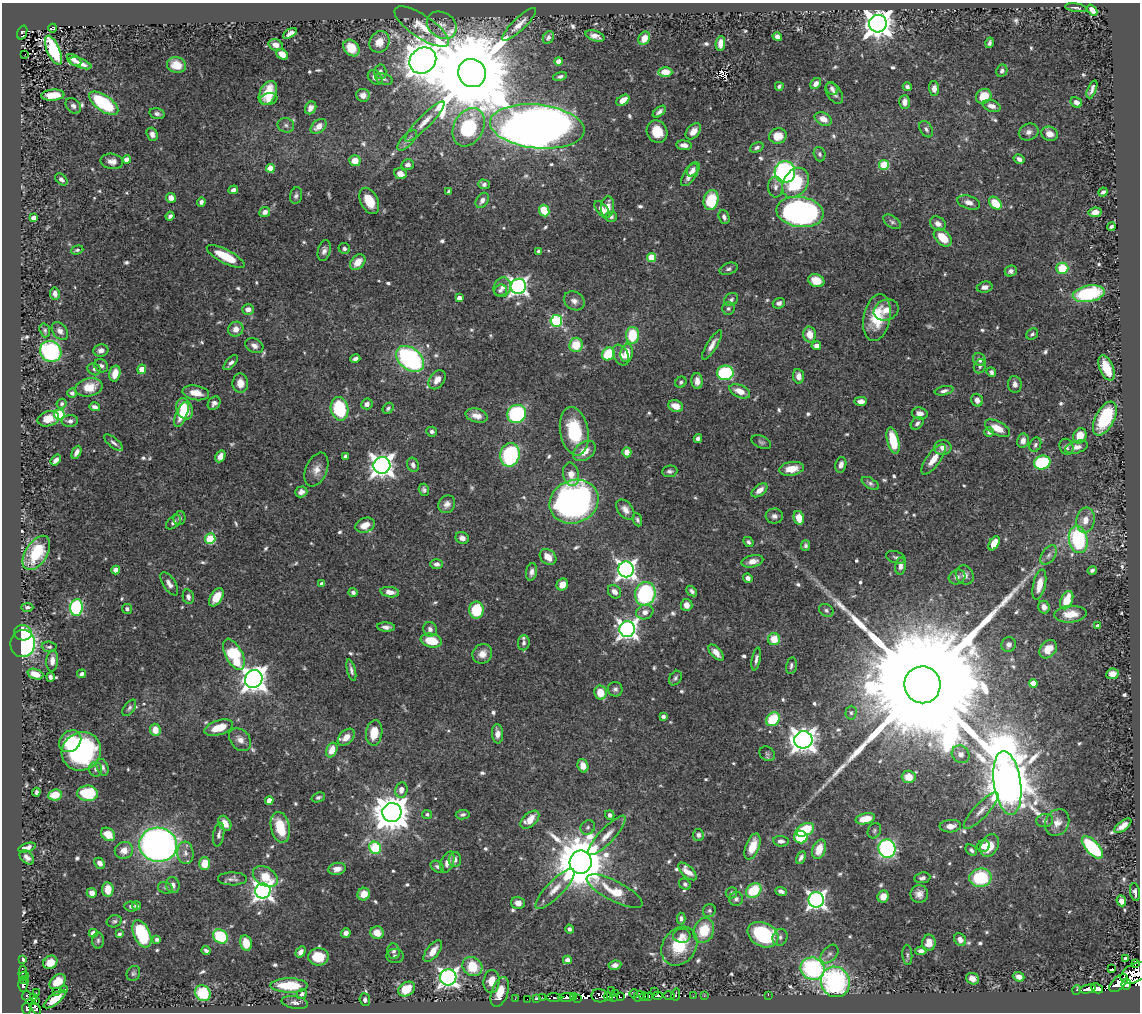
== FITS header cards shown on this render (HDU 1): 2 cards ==
NAXIS1  =                 1138
NAXIS2  =                 1010

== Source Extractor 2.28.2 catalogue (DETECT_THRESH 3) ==
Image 1138 x 1010 px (HDU 1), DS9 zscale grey, 1 PNG px = 1 image px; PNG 1142 x 1014 px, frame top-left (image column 1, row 1010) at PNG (2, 3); each listed source drawn as its Kron ellipse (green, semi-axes under 4 px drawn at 4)
Background 0.416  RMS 0.013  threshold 0.0396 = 3 sigma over >= 5 px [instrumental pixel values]
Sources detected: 704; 8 with non-positive FLUX_AUTO (blend fragments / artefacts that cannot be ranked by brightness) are neither listed nor drawn; of the other 696, the 500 brightest by FLUX_AUTO listed and drawn (196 fainter detections omitted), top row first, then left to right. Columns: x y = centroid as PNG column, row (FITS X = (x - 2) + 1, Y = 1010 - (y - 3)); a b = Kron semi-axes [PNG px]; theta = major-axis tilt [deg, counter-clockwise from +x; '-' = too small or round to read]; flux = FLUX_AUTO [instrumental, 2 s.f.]
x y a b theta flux
1076 8 11 2 -9 2.1
1092 10 6 4 -50 5.7
519 24 22 6 44 8.1
878 24 9 8 - 1300
442 25 16 12 -32 8.2
422 27 32 11 -34 17
53 28 4 4 - 15
22 33 7 4 71 38
290 33 7 4 30 4.4
595 36 10 5 -18 5.6
548 37 7 5 60 3
777 37 5 4 - 4.2
644 38 7 5 61 7.6
379 42 11 9 59 13
720 43 7 4 83 7.1
989 43 5 4 - 2.5
276 45 7 5 -18 5.2
351 48 9 7 -48 15
53 50 15 6 -66 71
25 54 2 2 - 2.9
282 54 6 5 - 9.2
74 60 8 5 -33 4.7
423 60 14 12 42 2800
558 61 4 4 - 7.3
80 63 11 4 -21 6.6
176 65 10 7 -15 13
1002 71 6 5 - 2.9
380 72 7 6 - 3.4
665 72 7 5 -1 10
472 73 14 13 - 23000
560 76 7 4 13 2.4
375 77 8 6 -44 5.9
384 79 9 5 -16 2.6
816 84 6 4 44 4.7
779 86 4 4 - 2
907 87 4 4 - 2.8
934 88 7 5 -89 5
832 89 7 5 -55 3.3
1092 89 9 4 67 3.8
268 93 13 8 64 21
834 93 12 7 -56 4.4
53 95 11 5 4 19
363 95 7 6 - 5.6
984 96 8 7 - 19
269 99 8 5 9 7.5
623 100 7 4 36 11
904 102 7 5 85 6.6
1076 102 6 5 - 4.4
104 103 17 8 -35 72
73 106 9 6 -49 3.6
992 106 9 5 -18 5.6
311 108 7 5 57 4.6
659 112 7 4 40 3.8
157 114 8 5 -14 2.9
823 119 9 6 -26 8.6
425 122 27 6 45 10
286 125 8 7 - 2.9
319 126 9 6 41 8
537 126 47 22 -6 1900
469 127 20 15 62 65
926 129 9 6 -58 2.8
693 131 9 6 50 7.2
657 132 11 10 - 17
1029 132 10 8 21 4.9
152 134 7 5 -70 4.6
1050 134 8 7 - 7.6
778 136 8 8 - 16
407 140 13 5 48 3.8
684 145 8 4 -5 4.9
757 148 7 4 24 2.7
820 154 7 5 -73 2.3
1019 159 6 4 -31 3.6
127 160 4 4 - 8.7
112 161 11 7 -8 6.1
355 161 6 5 - 14
408 165 6 5 - 3.8
884 165 5 5 - 49
270 168 4 4 - 20
692 170 7 5 59 4.3
785 172 11 10 - 200
400 174 6 5 - 8.1
690 174 14 6 56 9
61 179 7 5 -43 3
795 183 16 12 56 50
484 184 6 4 -17 2.3
775 187 10 7 90 4.4
233 190 5 4 - 3.6
449 191 4 3 - 2.4
1103 192 5 4 - 2.7
296 196 8 6 77 2.7
171 198 5 4 - 7.9
482 200 8 5 57 4.4
711 200 10 7 78 42
369 201 14 8 -63 21
201 202 4 4 - 3.1
969 202 11 6 -17 5.9
995 203 7 5 -46 22
607 207 10 6 86 8.6
602 210 10 5 -51 6.3
544 211 6 5 - 29
265 212 5 5 - 4.6
800 212 24 15 -8 310
1095 212 6 4 11 7.3
170 216 4 4 - 3.4
611 217 6 5 - 2.2
724 217 7 5 -68 3.4
33 218 4 4 - 5.5
892 222 10 5 -34 2.3
938 224 8 6 -31 5.6
1111 227 4 3 - 2.2
943 238 10 7 -44 21
344 248 6 5 - 2.5
77 250 6 4 17 2
324 251 10 6 75 4.3
539 251 4 3 - 2.4
226 256 21 7 -27 29
651 257 4 4 - 26
358 262 9 6 47 12
1062 268 6 5 - 33
729 269 9 5 18 2.7
1011 271 6 5 - 3.1
816 281 8 6 -21 16
518 286 7 7 - 370
502 287 10 8 69 5.4
985 287 8 5 12 4
500 290 6 5 - 2.5
55 293 6 5 - 5.1
1089 294 16 8 11 73
459 298 4 4 - 6.4
731 299 7 6 - 2.7
574 301 11 9 -33 5.1
779 303 6 5 - 3
728 308 6 6 - 2.1
248 309 6 5 - 5.7
886 310 13 10 23 9.6
877 317 24 13 79 34
556 321 6 6 - 96
236 329 8 7 - 7.3
45 330 7 5 -72 2
60 331 10 7 -51 4
810 334 8 6 -78 12
1032 334 6 5 - 2.1
632 335 8 6 88 35
576 345 7 7 - 24
712 345 16 5 58 6.4
254 346 9 7 -27 4.8
816 346 5 4 - 4.7
101 350 7 6 - 4.4
51 351 11 10 - 140
627 353 9 6 82 16
608 354 7 5 54 49
621 355 11 7 -64 5.6
355 359 5 3 - 3.3
410 359 16 10 -40 160
980 360 7 6 - 4.3
231 363 9 4 47 3.1
101 366 7 6 - 3.3
980 366 7 5 68 2.4
1106 368 13 6 -67 21
94 369 7 5 -30 2.2
142 369 5 4 - 12
991 372 5 4 - 2.7
115 373 8 5 77 11
725 373 8 7 - 94
798 376 7 5 -82 6.2
437 380 10 7 55 7.6
697 381 8 5 -86 6
681 382 6 5 - 2
240 383 10 8 -89 9.8
1015 384 8 7 - 4.8
89 387 14 9 12 19
740 391 11 6 -24 10
944 391 9 4 12 3.1
72 393 4 4 - 2.8
196 393 13 7 -11 11
977 400 6 5 - 4.5
861 401 6 4 1 5
214 403 7 6 - 3.7
62 404 5 4 - 2.4
367 404 6 5 - 4.6
676 406 8 6 -23 10
95 407 5 4 - 3.5
388 408 6 5 - 2.4
184 409 11 8 -69 33
340 409 12 8 -78 61
920 413 8 6 -9 5.5
59 414 5 5 - 79
517 414 9 9 - 120
181 415 13 5 67 14
477 416 11 6 -15 7.3
1105 418 18 9 63 50
48 419 11 7 18 10
70 421 8 6 2 3.2
917 423 7 5 41 2.7
997 428 14 6 -28 14
574 431 24 14 -79 55
432 432 5 5 - 2.8
989 432 5 5 - 2.6
1080 436 8 6 65 14
698 438 4 4 - 3.5
893 441 14 6 -77 32
1023 441 7 6 - 5.8
761 442 10 6 -23 2.2
114 443 12 5 -39 3
1035 445 7 5 64 2.5
943 447 9 7 0 6.3
1066 447 8 6 -67 2.8
1077 447 12 6 16 5.4
584 451 12 8 37 12
76 452 7 4 64 4.1
627 452 5 4 - 7.2
510 455 12 9 79 120
220 456 6 5 - 7.8
345 456 4 3 - 2
933 459 18 7 54 11
56 460 6 4 52 4.8
1042 462 8 6 15 75
382 465 8 8 - 740
413 465 7 5 -69 3.9
841 465 8 5 75 4.6
316 469 18 10 67 9.4
791 469 12 7 9 14
670 471 7 5 5 2.6
571 474 12 8 -77 8.1
870 483 9 5 -31 2.5
424 490 6 5 - 2.4
759 490 9 5 38 6.8
301 492 6 5 - 4.6
574 502 25 21 23 370
447 504 9 8 - 5.4
625 509 11 7 -52 5.9
774 516 8 7 - 4
180 518 7 6 - 2.7
799 518 7 5 -78 13
637 520 7 4 -70 2
1085 520 12 9 82 9.6
173 522 9 5 41 3.1
365 525 10 7 22 11
462 538 7 6 - 4.7
210 539 5 5 - 56
1078 539 14 9 -80 100
748 542 6 4 -47 2.4
994 543 8 4 60 14
806 545 5 4 - 2.1
36 553 19 10 57 40
1049 555 11 6 53 3.8
548 557 9 7 -39 11
896 557 10 6 -17 2.4
752 561 11 6 12 7.5
436 564 6 5 - 3.5
900 566 8 5 79 4.1
626 569 8 8 - 480
116 570 4 4 - 9.2
1092 570 4 3 - 2.1
532 572 9 5 78 4
965 575 10 8 -57 5.1
957 577 8 7 - 4
748 578 5 4 - 3.9
169 584 13 6 -57 5.2
322 584 4 4 - 4.4
562 584 6 5 - 9.9
1039 585 15 6 77 12
692 591 6 4 -43 2.5
353 592 4 4 - 2.7
390 592 9 5 -8 7.3
614 592 7 6 - 6
645 594 12 10 73 120
188 597 7 5 -78 3.4
216 597 10 6 58 16
1067 600 10 6 68 20
687 605 6 5 - 5.4
27 607 6 4 0 2.2
76 607 8 6 84 120
1044 607 6 5 - 5
127 609 5 5 - 3.1
476 610 8 7 - 42
826 610 8 6 -35 2.4
645 612 9 7 17 5.8
1070 614 16 8 4 14
1098 626 4 4 - 3
386 627 9 4 -5 4.3
430 629 7 6 - 3.8
627 629 8 8 - 470
23 633 9 7 -8 25
774 639 6 6 - 17
431 641 10 6 -12 25
524 643 7 6 - 2.7
23 644 13 12 - 150
1009 645 7 7 - 4.4
49 647 7 5 -4 2.1
1048 649 10 7 51 11
716 653 10 5 -48 6.4
234 654 17 8 -63 60
482 654 10 9 - 9
756 659 11 4 79 3.3
52 661 11 5 86 5.3
791 666 8 5 79 2.4
351 670 11 4 -75 3.2
35 674 8 5 -20 10
82 674 4 4 - 3.3
1112 674 6 5 - 7.3
50 677 4 4 - 2.8
675 678 8 6 57 2.2
254 679 9 8 - 930
1033 683 4 4 - 13
922 685 18 18 - 90000
615 689 7 7 - 3.1
600 693 7 6 - 17
129 708 9 5 54 2.4
851 713 7 5 89 2.3
663 716 4 4 - 3.8
773 719 7 6 - 38
219 728 15 7 18 20
155 730 6 5 - 12
374 733 13 8 82 18
497 734 10 5 -86 6.1
346 737 10 6 45 6.9
240 740 12 9 -47 6.5
803 740 9 8 - 870
70 741 12 9 42 27
332 750 7 5 67 10
81 751 20 19 - 140
767 754 8 7 - 2
961 754 9 8 - 5.8
583 766 7 5 -72 8.3
103 767 8 5 -71 3.5
95 769 7 6 - 2.9
909 777 7 6 - 13
1007 783 32 13 -82 5100
401 790 7 6 - 5.7
36 792 4 3 - 2.2
88 793 10 7 -2 46
55 795 7 5 9 17
318 797 7 4 20 2.3
269 801 4 4 - 11
981 811 24 7 47 8.5
392 812 9 9 - 2200
427 814 5 4 - 2.1
463 815 7 4 8 2.2
610 815 5 4 - 2.8
865 819 10 5 13 15
530 820 11 6 42 14
1045 821 8 6 8 2.7
1057 822 14 11 59 8.5
225 823 8 5 -58 9.2
950 826 11 6 4 7.9
1123 826 10 4 37 7.3
280 827 15 9 -78 31
588 827 7 6 - 2.4
805 830 9 6 25 36
874 831 8 6 62 2.1
108 834 8 6 -39 15
219 835 12 5 80 3.6
607 835 26 7 47 11
698 835 6 5 - 3
801 837 7 6 - 35
781 841 7 5 -5 3.8
158 845 19 17 -8 510
989 845 12 8 64 16
983 846 6 5 - 6.5
752 847 14 7 69 16
1092 847 14 6 -47 66
27 848 9 4 17 5
375 848 6 5 - 80
819 849 10 6 71 14
887 849 9 8 - 220
124 850 9 8 - 8.2
971 850 6 4 -42 2.4
185 853 11 8 -85 6.1
27 857 8 5 -42 4.5
801 857 6 4 62 3.3
455 860 7 6 - 3.6
447 862 11 6 69 6.9
581 862 11 11 - 5800
100 863 6 5 - 4.6
205 864 6 5 - 19
437 867 7 5 -33 2.4
337 869 9 6 9 5.8
687 871 11 5 -43 8.5
265 877 13 9 -33 23
922 878 8 5 9 2.6
980 878 11 9 5 55
232 879 14 6 -1 4.2
685 884 6 5 - 2.2
173 885 8 6 -71 4.8
165 888 8 5 -21 2.2
108 889 7 5 -85 12
555 889 27 8 46 13
754 890 8 6 37 35
263 891 7 7 - 490
615 891 31 10 -27 23
781 891 6 4 -20 3.1
1135 892 9 5 -80 3.3
92 893 5 5 - 4.5
731 893 6 5 - 2.1
364 894 6 6 - 11
919 894 9 8 - 6.5
883 896 6 5 - 8.9
736 899 7 7 - 2.9
816 900 7 7 - 400
1121 901 5 4 - 5.5
518 903 7 6 - 6.2
136 905 5 3 - 2.1
131 907 7 5 -7 2.6
709 911 7 6 - 2
681 918 6 4 -88 2.4
114 921 7 6 - 2.1
570 929 4 4 - 2.3
704 930 13 10 70 25
93 933 4 4 - 5.2
346 933 5 5 - 4.2
377 933 7 6 - 11
119 934 4 3 - 2.1
142 934 14 8 -65 59
763 935 16 12 -26 82
682 936 8 7 - 4.3
220 937 8 6 -41 53
780 937 8 7 - 2.9
960 939 7 5 -49 4.4
98 940 8 6 88 2.1
157 940 4 3 - 2.7
246 943 8 6 -77 14
929 943 8 6 82 9.5
679 946 21 16 55 31
206 950 4 3 - 2.3
394 951 8 6 -85 3.1
433 951 13 6 52 12
921 951 6 4 3 3.7
301 952 6 4 58 4.6
829 954 11 7 47 3.9
907 955 10 5 -86 2.3
395 956 8 7 - 2.8
318 957 10 8 1 22
23 959 4 4 - 2.8
1126 959 4 3 - 5.1
567 960 4 4 - 4.1
50 962 7 6 - 13
1135 963 3 2 - 6600
615 965 6 4 8 4.9
472 967 10 9 - 31
1112 968 3 2 - 2.1
812 969 12 11 - 120
23 972 7 3 86 2.6
133 973 8 6 59 2
1134 973 15 9 28 250
24 976 5 2 - 3.3
448 977 8 8 - 440
1019 977 6 4 -23 5.8
972 979 7 5 -25 5.2
24 980 5 2 - 19
491 981 11 8 85 15
58 982 9 6 41 14
835 982 15 14 - 170
1118 983 11 6 43 250
1126 984 5 5 - 95
23 985 7 4 90 70
289 985 18 7 -1 39
1097 988 6 4 -27 150
65 989 2 2 - 5.3
407 989 9 6 31 28
1088 989 8 4 12 230
1076 990 5 4 - 5.2
57 991 3 3 - 10
612 991 3 3 - 37
500 992 15 8 70 17
655 992 4 2 - 17
36 993 2 2 - 6.4
203 993 8 7 - 47
615 993 3 2 - 50
302 994 5 4 - 3
634 994 4 2 - 21
676 994 6 3 81 45
768 995 2 2 - 55
26 996 5 3 - 9.8
574 996 4 3 - 100
599 996 8 6 -11 82
638 996 6 4 53 140
644 996 5 3 - 190
658 996 5 3 - 53
669 996 6 3 0 24
693 996 2 2 - 3.7
704 996 3 2 - 2.9
542 997 3 2 - 3.7
608 997 4 3 - 100
613 997 2 2 - 4.6
620 997 3 2 - 65
649 997 3 2 - 31
34 998 3 3 - 5.4
537 998 3 2 - 2.7
554 998 8 3 -2 100
566 998 8 3 3 280
577 998 2 2 - 4.1
55 999 13 5 38 18
515 999 3 2 - 2
527 999 2 2 - 3.8
365 1000 6 5 - 3.4
36 1001 3 2 - 7.1
295 1002 13 6 -10 4
26 1008 6 3 -82 57
36 1008 6 4 -54 14
At the frame edge (FLAGS 8, measured only in part): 2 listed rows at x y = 1135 963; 1134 973
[196 fainter detections neither listed nor drawn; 8 non-positive-flux detections neither listed nor drawn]